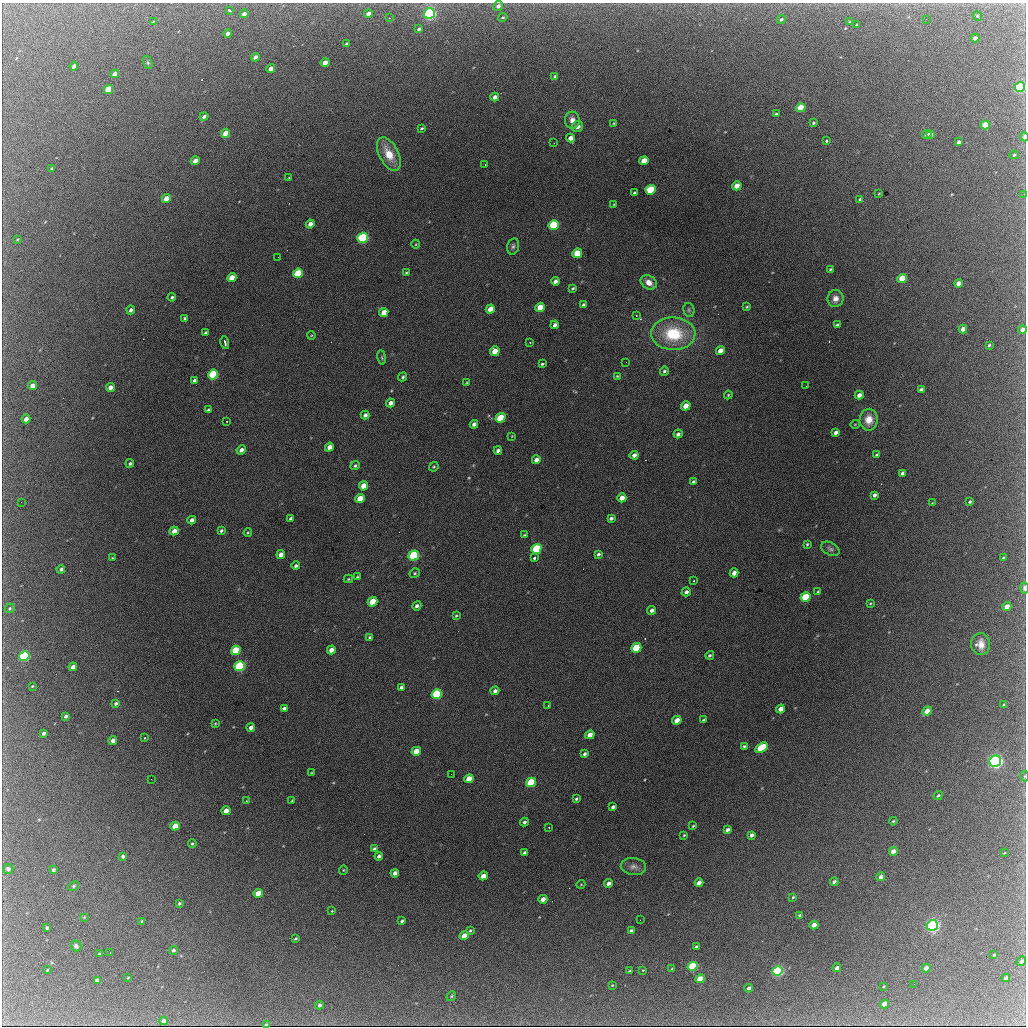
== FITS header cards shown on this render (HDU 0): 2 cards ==
NAXIS1  =                 1024 / length of data axis 1
NAXIS2  =                 1024 / length of data axis 2

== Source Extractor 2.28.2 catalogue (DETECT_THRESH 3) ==
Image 1024 x 1024 px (HDU 0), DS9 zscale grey, 1 PNG px = 1 image px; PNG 1028 x 1028 px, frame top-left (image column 1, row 1024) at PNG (2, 3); each listed source drawn as its Kron ellipse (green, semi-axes under 4 px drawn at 4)
Background 2040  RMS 33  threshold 98.7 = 3 sigma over >= 5 px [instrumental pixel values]
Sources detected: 296; all 296 listed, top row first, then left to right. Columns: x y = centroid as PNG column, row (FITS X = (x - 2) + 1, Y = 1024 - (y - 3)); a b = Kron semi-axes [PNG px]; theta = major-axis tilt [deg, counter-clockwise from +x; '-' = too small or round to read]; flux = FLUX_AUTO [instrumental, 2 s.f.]
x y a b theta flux
498 6 5 4 - 7800
229 10 3 3 - 5400
429 13 6 5 - 590000
244 14 4 3 - 13000
368 14 4 3 - 10000
977 16 5 4 - 2600
503 17 5 3 - 2400
390 18 4 3 - 1500
781 19 4 4 - 4300
926 19 3 2 - 2200
153 22 3 2 - 1600
850 22 4 3 - 2400
857 25 3 3 - 2600
419 29 4 3 - 4100
228 34 4 3 - 11000
975 38 4 3 - 11000
346 44 3 3 - 3800
255 57 4 3 - 8900
148 62 7 4 -70 3300
325 63 4 4 - 17000
74 66 4 3 - 9500
271 69 4 4 - 20000
115 74 4 3 - 17000
555 76 4 3 - 3900
1020 87 5 4 - 400000
109 89 5 4 - 91000
495 97 4 4 - 11000
801 108 5 4 - 71000
776 114 4 3 - 3600
204 117 5 3 - 8000
572 120 8 7 - 15000
614 123 3 3 - 2300
813 123 4 3 - 3000
985 125 4 4 - 59000
577 126 6 5 - 13000
422 128 4 3 - 3100
226 133 5 4 - 40000
927 134 5 3 - 15000
930 134 4 3 - 8900
1024 137 5 2 - 12000
571 138 4 4 - 16000
826 141 4 3 - 12000
959 142 4 3 - 7900
554 143 3 2 - 2400
389 154 18 9 -62 44000
1014 155 5 4 - 3200
195 161 4 4 - 19000
644 161 5 4 - 37000
485 165 2 2 - 1000
52 168 4 3 - 2400
289 178 3 2 - 2000
737 186 5 4 - 44000
651 190 5 4 - 130000
634 193 3 3 - 3300
879 193 3 2 - 1600
1024 194 3 2 - 2300
166 199 4 4 - 26000
860 199 3 3 - 3000
614 204 3 3 - 1900
310 224 4 4 - 13000
554 225 5 4 - 200000
363 238 5 4 - 370000
17 239 3 2 - 1800
416 244 4 3 - 1800
513 246 8 5 75 5400
577 253 5 4 - 72000
278 257 2 2 - 970
830 269 4 3 - 2400
406 272 3 3 - 2100
298 273 5 4 - 120000
232 278 5 4 - 40000
902 279 5 4 - 70000
555 281 4 3 - 8900
649 282 8 6 -34 17000
958 283 4 4 - 20000
573 288 4 3 - 2900
172 297 4 3 - 4200
835 299 8 8 - 14000
583 305 3 3 - 3500
540 307 5 4 - 46000
747 307 3 3 - 2500
490 309 5 4 - 31000
131 310 4 3 - 5900
689 310 7 5 -78 4100
384 312 5 4 - 29000
636 315 3 3 - 2400
185 318 3 3 - 4700
555 325 4 3 - 6900
837 325 3 3 - 3800
963 329 4 3 - 14000
1022 330 4 4 - 15000
205 332 4 3 - 2700
673 334 22 16 -1 120000
311 336 4 3 - 1700
530 342 3 2 - 1300
225 343 6 3 -77 6700
989 345 3 3 - 3000
495 351 5 4 - 28000
720 351 4 4 - 20000
382 357 7 3 -81 2900
626 362 2 2 - 1400
542 364 3 3 - 3100
664 371 4 4 - 4000
213 375 5 4 - 240000
617 376 3 3 - 2100
403 377 5 4 - 3900
194 381 4 3 - 7300
467 382 4 3 - 1900
32 386 4 4 - 20000
806 386 2 2 - 2300
110 387 4 4 - 15000
921 390 4 3 - 7200
728 395 4 4 - 2500
859 395 4 4 - 12000
390 403 4 4 - 11000
686 406 5 4 - 32000
208 410 4 3 - 3400
365 415 4 4 - 6700
500 418 5 4 - 79000
26 419 4 4 - 15000
869 420 11 9 88 29000
227 421 2 2 - 2000
474 424 4 4 - 9600
855 424 5 3 - 1600
836 432 4 3 - 7900
678 434 4 4 - 6900
512 436 4 3 - 1600
329 447 5 4 - 18000
241 450 5 4 - 10000
498 450 4 4 - 7600
634 455 4 4 - 12000
876 455 4 3 - 4200
536 460 4 4 - 12000
130 463 4 4 - 4200
355 466 5 4 - 3800
434 467 5 4 - 3000
902 473 4 3 - 6500
693 482 4 3 - 5300
363 486 5 4 - 30000
874 495 4 3 - 7700
360 498 5 4 - 39000
622 498 4 4 - 22000
21 502 2 2 - 3600
970 502 4 4 - 3600
932 503 3 2 - 1500
611 518 4 3 - 5100
291 519 4 3 - 6800
192 520 4 3 - 8500
174 531 4 4 - 19000
221 531 4 3 - 3900
248 533 4 3 - 2300
524 535 3 3 - 2100
807 544 3 3 - 2500
536 549 5 4 - 170000
830 549 10 6 -28 6500
598 554 4 3 - 4500
281 555 4 4 - 16000
414 555 5 5 - 260000
112 558 3 3 - 1800
534 558 3 3 - 11000
1003 558 4 2 - 2400
296 566 4 3 - 4300
61 569 4 3 - 4800
415 573 5 4 - 3100
734 573 4 4 - 13000
357 577 4 3 - 3200
348 579 5 4 - 2400
694 581 3 2 - 2100
1024 588 5 3 - 9300
686 592 5 4 - 6900
818 592 4 3 - 2600
806 597 5 4 - 140000
372 602 5 4 - 61000
870 603 3 2 - 1800
417 606 5 4 - 7000
1007 607 4 4 - 27000
10 608 5 4 - 3400
652 610 4 4 - 8500
456 616 3 3 - 2400
370 637 4 3 - 3400
981 644 11 9 -89 22000
636 648 5 4 - 120000
236 650 5 4 - 120000
331 650 4 4 - 13000
710 655 4 4 - 3600
24 656 5 5 - 330000
240 666 5 5 - 320000
73 667 4 4 - 11000
32 686 3 2 - 2100
401 687 4 3 - 6100
495 691 4 3 - 7100
437 694 5 4 - 250000
116 703 4 3 - 5600
548 705 2 2 - 1300
1004 705 4 3 - 4900
284 708 4 3 - 5600
780 709 4 4 - 17000
927 711 5 4 - 22000
66 716 4 3 - 5100
677 720 5 4 - 23000
704 720 4 3 - 5100
215 723 3 2 - 2000
251 728 4 4 - 9900
43 733 4 3 - 6800
590 735 5 4 - 25000
145 738 3 2 - 2100
113 740 4 4 - 15000
744 746 4 3 - 2800
761 748 7 4 31 130000
416 751 5 4 - 41000
585 754 4 3 - 4900
995 761 6 5 - 750000
312 773 4 2 - 1800
451 774 2 2 - 2000
1024 776 5 3 - 2300
151 779 2 2 - 4400
469 779 5 4 - 37000
531 782 5 4 - 150000
938 795 5 3 - 3000
576 799 3 3 - 3400
246 801 4 2 - 1600
292 801 3 2 - 1900
613 807 4 3 - 6100
226 811 4 4 - 24000
893 821 4 3 - 2400
524 822 4 4 - 5100
175 826 5 4 - 43000
693 826 4 3 - 2600
549 828 2 2 - 1600
727 830 4 3 - 6900
684 835 3 3 - 2500
751 835 4 3 - 8500
192 843 4 3 - 2800
374 849 4 3 - 4200
893 851 4 4 - 19000
525 853 4 3 - 8100
1004 853 3 2 - 1400
123 856 4 4 - 5800
379 856 4 3 - 6300
633 866 13 8 -8 11000
8 869 5 5 - 9000
53 870 3 3 - 5400
343 870 4 4 - 2100
395 873 4 4 - 13000
483 876 4 4 - 24000
881 877 4 3 - 14000
834 882 4 3 - 5600
609 883 4 4 - 9800
699 883 4 4 - 15000
581 884 4 3 - 1600
73 886 5 4 - 2800
258 893 5 4 - 48000
793 897 4 4 - 2600
543 899 4 4 - 15000
179 903 4 4 - 3000
332 911 3 2 - 1300
800 915 4 3 - 5400
84 917 4 4 - 1800
640 920 2 2 - 880
142 921 4 3 - 2000
402 921 4 3 - 3800
814 925 4 4 - 22000
932 925 6 5 - 640000
47 928 4 3 - 6300
631 930 4 3 - 4300
470 931 4 3 - 2600
464 936 5 4 - 28000
296 938 3 3 - 2900
76 946 5 5 - 6000
696 947 4 3 - 6200
173 950 4 4 - 5500
110 952 2 2 - 1300
99 954 3 3 - 2600
994 955 3 2 - 2600
1021 961 5 4 - 6500
692 966 5 4 - 180000
837 968 4 3 - 14000
926 968 4 3 - 18000
672 969 3 2 - 1500
47 970 3 2 - 1500
643 970 3 2 - 1500
630 971 4 3 - 4600
777 971 5 4 - 400000
128 978 3 3 - 1900
1006 978 4 3 - 13000
700 979 5 4 - 51000
97 980 4 3 - 11000
914 984 2 2 - 930
612 985 3 3 - 1800
884 986 3 2 - 1900
749 988 4 3 - 6200
451 996 5 4 - 2800
885 1004 4 4 - 24000
319 1005 4 4 - 6300
164 1021 4 4 - 13000
266 1025 4 3 - 3500
At the frame edge (FLAGS 8, measured only in part): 7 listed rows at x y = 1020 87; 1024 137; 1024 194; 1022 330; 1024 588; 1024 776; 266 1025